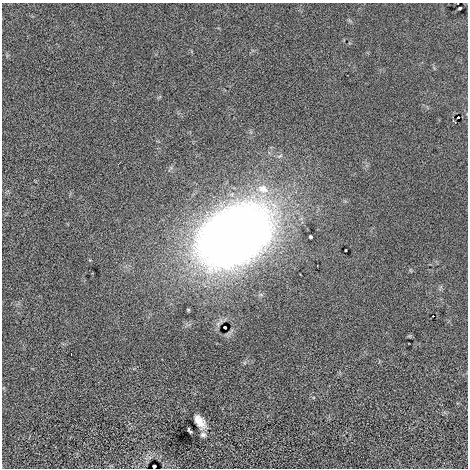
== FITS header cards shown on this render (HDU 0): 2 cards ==
NAXIS1  =                  466
NAXIS2  =                  466

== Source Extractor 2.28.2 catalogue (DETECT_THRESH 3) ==
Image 466 x 466 px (HDU 0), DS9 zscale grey, 1 PNG px = 1 image px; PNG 470 x 470 px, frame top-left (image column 1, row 466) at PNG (2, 3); no overlay
Background -5.48e-04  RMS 0.073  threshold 0.22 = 3 sigma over >= 5 px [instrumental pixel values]
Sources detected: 12; all 12 listed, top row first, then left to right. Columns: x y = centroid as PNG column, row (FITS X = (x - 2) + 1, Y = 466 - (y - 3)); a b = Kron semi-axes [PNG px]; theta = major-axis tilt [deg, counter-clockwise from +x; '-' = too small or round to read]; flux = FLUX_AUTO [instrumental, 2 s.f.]
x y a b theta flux
460 8 4 2 - 5
458 117 3 2 - 10
263 189 17 12 -24 85
233 236 48 32 32 7700
310 237 3 3 - 6.1
433 316 2 2 - 2.3
225 327 3 3 - 11
71 354 2 2 - 2.3
200 421 15 8 -54 55
189 431 6 3 -55 8.5
203 435 8 7 - 15
154 466 3 3 - 12
At the frame edge (FLAGS 8, measured only in part): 1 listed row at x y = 154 466